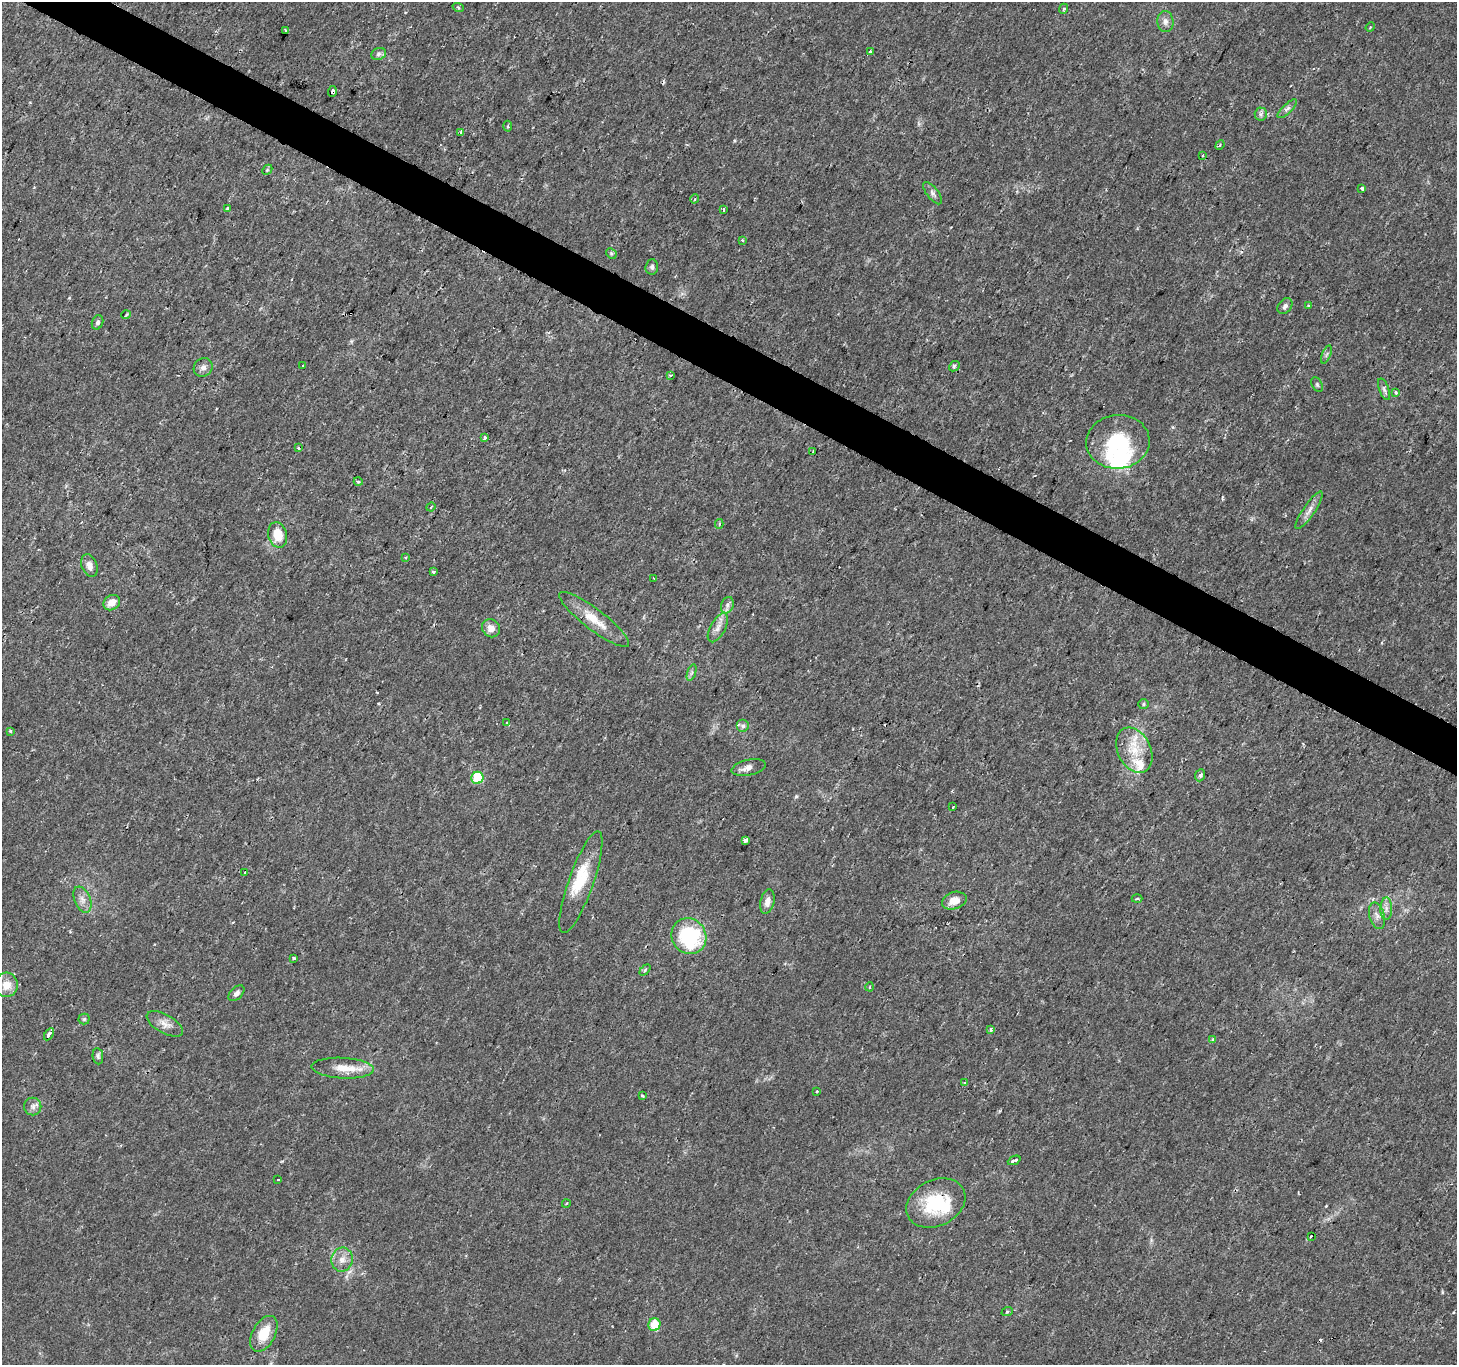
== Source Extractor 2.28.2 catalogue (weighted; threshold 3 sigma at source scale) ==
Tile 11 of 4 x 4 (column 3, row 3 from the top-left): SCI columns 2910-4364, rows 1559-2921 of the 5824 x 5908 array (HDU 1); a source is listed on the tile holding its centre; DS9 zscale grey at full resolution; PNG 1459 x 1367 px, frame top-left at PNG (2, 2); each listed source drawn as its Kron ellipse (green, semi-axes under 4 px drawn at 4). Shown black and unused: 3% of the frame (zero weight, under 2 of 3 exposures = <1% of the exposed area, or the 3 px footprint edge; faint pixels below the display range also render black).
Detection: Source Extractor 2.28.2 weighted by HDU 2 'WHT'; one run over the whole footprint, this tile lists its part. Background 0.0109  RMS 0.0027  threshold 0.0119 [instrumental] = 3 sigma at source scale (4.5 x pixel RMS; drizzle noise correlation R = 1.50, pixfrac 1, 0.0396/0.0396 arcsec/px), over >= 5 px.
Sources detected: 115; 3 inside a brighter object's white glare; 10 cosmic-ray / hot-pixel residue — neither listed nor drawn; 4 inside a brighter listed object's ellipse — not listed separately; the other 98 listed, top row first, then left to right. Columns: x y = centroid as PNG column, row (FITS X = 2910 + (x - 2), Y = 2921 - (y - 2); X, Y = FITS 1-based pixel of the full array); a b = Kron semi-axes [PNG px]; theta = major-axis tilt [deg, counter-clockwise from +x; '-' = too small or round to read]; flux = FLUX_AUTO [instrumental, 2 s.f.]
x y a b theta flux
458 7 6 3 -20 0.3
1063 9 5 3 - 0.31
1165 22 10 8 -85 1.3
1370 27 5 4 - 0.34
285 30 3 2 - 0.31
870 52 3 3 - 0.89
379 54 8 6 21 0.68
332 91 5 3 - 2.5
1287 109 12 4 44 0.87
1261 114 6 6 - 0.68
508 126 5 3 - 0.27
460 133 4 3 - 14
1220 145 5 3 - 0.43
1203 155 3 2 - 0.2
267 170 6 4 45 0.36
1362 188 3 3 - 1.4
933 193 13 5 -52 0.93
695 199 4 3 - 0.38
227 208 3 3 - 0.63
723 210 4 3 - 1.4
742 240 4 3 - 0.38
611 253 6 4 -46 0.43
652 267 8 6 87 0.74
1309 305 3 3 - 0.59
1285 306 9 6 50 0.9
126 315 5 3 - 0.22
97 322 7 5 69 0.76
1326 354 9 3 69 0.44
303 365 2 2 - 0.19
954 366 6 4 43 0.6
203 367 10 9 - 1.4
671 375 4 3 - 0.47
1317 385 8 5 -63 0.52
1384 389 11 5 -70 0.83
1395 392 3 3 - 0.81
485 437 4 3 - 1.3
1118 442 32 27 5 20
299 448 4 3 - 1.6
813 451 3 2 - 0.6
358 481 4 3 - 0.26
431 507 4 3 - 0.32
1309 510 22 6 56 1.7
719 524 5 4 - 0.51
278 535 13 9 -76 5.2
405 558 4 3 - 0.36
89 566 12 7 -70 1.6
433 572 3 3 - 0.54
654 578 3 2 - 0.31
112 603 8 7 - 2.5
727 605 8 6 69 0.95
594 619 43 10 -37 6
491 628 9 8 - 2.1
718 628 16 7 61 1.8
692 673 9 4 71 0.57
1143 704 5 5 - 0.44
506 723 4 2 - 0.2
743 726 6 6 - 0.74
10 731 3 3 - 0.77
1134 750 24 16 -64 7.2
749 767 17 8 12 1.6
1200 775 6 4 69 0.54
477 778 6 6 - 10
953 807 3 2 - 0.29
746 840 4 3 - 6.2
245 872 3 3 - 1.9
581 882 54 12 71 8.7
1137 899 5 3 - 0.29
82 900 14 8 -67 1.7
954 901 12 8 17 3
767 902 12 7 77 1.8
1386 909 11 6 90 1.3
1377 916 13 7 -75 1.5
689 936 18 17 - 23
293 958 3 3 - 0.61
645 970 6 4 47 0.42
6 985 12 11 - 3.3
870 987 4 3 - 0.3
236 993 9 6 46 0.96
84 1019 5 5 - 0.46
165 1024 20 9 -30 2.3
990 1030 3 3 - 1.4
49 1034 7 3 59 5.4
1213 1039 3 3 - 1.1
98 1056 8 5 -82 0.65
343 1068 31 10 -3 4.5
965 1083 3 3 - 0.98
816 1091 3 3 - 1.4
642 1096 4 3 - 0.48
33 1106 9 8 - 1.2
1014 1160 7 3 24 4.7
278 1179 3 3 - 0.52
936 1203 31 23 27 15
566 1204 4 3 - 0.21
1311 1236 3 2 - 0.37
342 1260 12 10 77 2.3
1007 1312 6 3 19 0.32
654 1324 6 6 - 5.7
264 1334 19 11 61 6
Overlapping masked pixels (flux is a lower limit): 3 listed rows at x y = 332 91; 49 1034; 936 1203
Unlisted compact peaks at least as high as the median listed source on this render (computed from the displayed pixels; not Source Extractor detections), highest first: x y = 796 796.